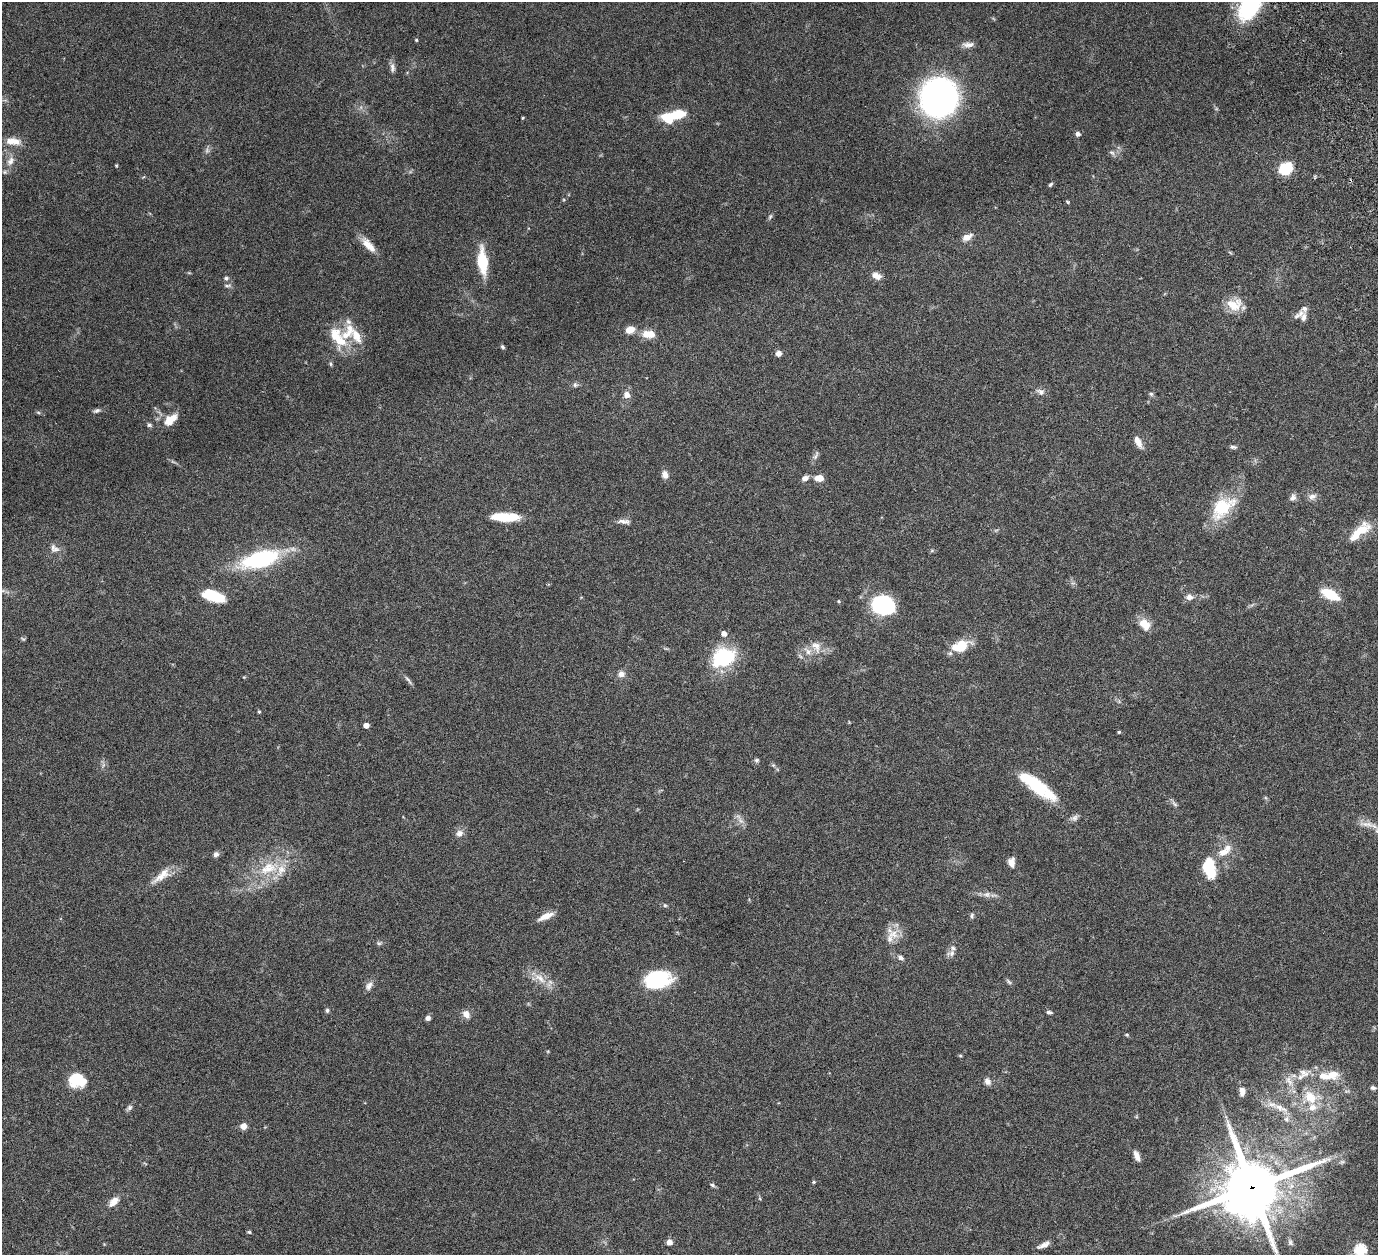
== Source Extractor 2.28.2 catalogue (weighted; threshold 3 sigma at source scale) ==
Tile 10 of 4 x 4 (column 2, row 3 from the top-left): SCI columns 1439-2814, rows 1571-2823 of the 5680 x 5541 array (HDU 1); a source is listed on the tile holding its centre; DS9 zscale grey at full resolution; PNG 1380 x 1257 px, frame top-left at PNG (2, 2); no overlay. Shown black and unused: <1% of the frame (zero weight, under 3 of 6 exposures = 5% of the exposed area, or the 3 px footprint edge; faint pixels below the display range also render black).
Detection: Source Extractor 2.28.2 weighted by HDU 2 'WHT'; one run over the whole footprint, this tile lists its part. Background 0.0534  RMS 0.0027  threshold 0.0112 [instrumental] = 3 sigma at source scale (4.09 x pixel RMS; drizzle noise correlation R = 1.36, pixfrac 0.8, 0.05/0.05 arcsec/px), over >= 5 px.
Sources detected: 145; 4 too faint to see at this stretch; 3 inside a brighter object's white glare — not listed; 14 inside a brighter listed object's ellipse — not listed separately; the other 124 listed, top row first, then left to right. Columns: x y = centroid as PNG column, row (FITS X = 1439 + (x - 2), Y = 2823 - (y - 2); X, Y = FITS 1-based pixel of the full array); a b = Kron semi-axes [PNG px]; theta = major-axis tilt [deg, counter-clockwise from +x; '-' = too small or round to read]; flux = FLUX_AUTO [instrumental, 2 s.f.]
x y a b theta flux
1250 5 34 18 61 22
416 40 4 4 - 0.26
968 45 16 7 5 1.4
392 68 14 7 -88 1.1
939 98 29 27 75 110
675 115 24 8 15 12
523 118 4 3 - 0.23
1078 134 5 5 - 0.83
13 141 20 9 -7 2.9
1112 152 9 5 -32 0.65
10 161 14 8 59 1.9
116 165 5 3 - 0.22
1288 167 18 13 -40 3.9
1050 184 5 4 - 0.39
1067 201 5 3 - 0.3
770 217 8 5 63 0.5
967 237 13 7 29 1.8
368 245 22 8 -48 3.2
482 261 28 10 -85 8.5
876 276 12 7 -25 1.7
226 278 6 5 - 0.5
227 286 10 5 7 0.58
1234 304 21 16 4 4.5
1298 315 19 7 35 1.3
630 330 10 8 15 2.5
649 334 16 8 -3 3.7
335 336 31 15 -72 6.3
357 336 23 11 -59 4.2
502 347 6 4 -51 0.43
778 353 6 6 - 1.3
331 364 5 5 - 0.36
575 385 7 6 - 0.6
1041 392 9 8 - 1.1
1151 394 5 5 - 0.47
627 395 9 7 -34 1.5
97 411 10 5 20 0.63
38 412 6 4 -19 0.34
170 419 20 10 37 3.7
149 425 7 5 -27 0.55
1138 442 15 6 -63 2
1233 447 10 5 -5 0.59
816 455 14 5 64 0.8
665 475 9 7 -79 1.5
805 478 9 6 30 1.2
819 478 9 7 1 2.3
1312 497 12 8 19 1.2
1293 498 10 7 50 1
1222 508 37 21 42 11
505 517 25 7 -2 9.7
624 521 18 6 -4 1.3
1360 531 32 11 41 6.3
54 548 14 10 -38 1.6
260 559 46 19 16 25
1330 594 19 9 -28 7.1
213 596 18 8 -18 11
1189 597 10 8 7 1.3
839 601 5 4 - 0.27
883 605 18 15 -16 30
1144 624 15 10 -46 3.6
724 634 5 5 - 1.6
23 639 7 4 -35 0.3
961 645 14 11 33 6.6
816 647 20 12 -56 3
723 657 27 21 25 16
621 674 9 9 - 1.3
244 677 4 4 - 0.21
408 680 17 3 -50 0.72
259 712 4 3 - 0.35
366 725 4 4 - 1.9
1119 732 3 3 - 0.45
756 760 7 6 - 0.48
773 765 5 5 - 0.41
1035 785 47 14 -36 13
1174 804 11 5 -42 0.67
1074 818 11 8 28 0.92
740 820 9 5 -31 0.96
1368 824 31 6 -12 2.2
459 833 9 8 - 1.4
1223 852 18 10 28 3.1
216 854 7 6 - 0.85
1011 862 9 6 89 2.1
269 868 34 17 21 9.7
1209 868 19 11 -78 10
162 876 31 10 39 3.8
987 894 12 8 0 1.4
665 905 6 5 - 0.37
972 915 8 5 80 0.49
546 916 17 6 24 2.6
893 934 17 14 -7 3.4
379 943 7 5 -28 0.44
952 953 13 7 12 1.1
901 958 7 5 -31 0.89
540 978 22 10 -37 3.5
658 980 25 17 12 19
1009 982 10 4 -45 0.47
369 986 13 8 58 1.2
327 1010 6 5 - 0.46
1049 1012 6 4 -16 0.57
466 1014 10 8 -55 1.6
428 1018 5 5 - 0.95
1127 1035 5 4 - 0.28
960 1055 5 3 - 0.27
1304 1073 18 11 4 2.8
1332 1075 19 13 12 4
77 1080 18 14 -12 8.1
987 1081 9 7 -58 1.2
1289 1081 17 7 -60 2
1373 1088 7 5 -4 0.61
1242 1091 10 6 85 1.5
1310 1097 20 16 -31 6.4
129 1108 10 6 42 0.69
1280 1108 29 9 -24 3.6
243 1126 6 6 - 1.8
1137 1156 12 6 -66 1.7
1342 1162 8 5 12 0.51
814 1182 5 4 - 0.28
712 1185 7 4 -25 0.49
1252 1187 22 20 26 1500
114 1201 15 8 45 2.2
249 1232 5 4 - 0.34
669 1242 7 6 - 1.3
1290 1242 10 6 -67 0.75
1044 1245 16 6 25 1.4
1360 1250 6 6 - 27
Overlapping masked pixels (flux is a lower limit): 1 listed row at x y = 1252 1187
Isophote crosses this tile's border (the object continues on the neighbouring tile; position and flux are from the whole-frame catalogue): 3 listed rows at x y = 1250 5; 1252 1187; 1360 1250